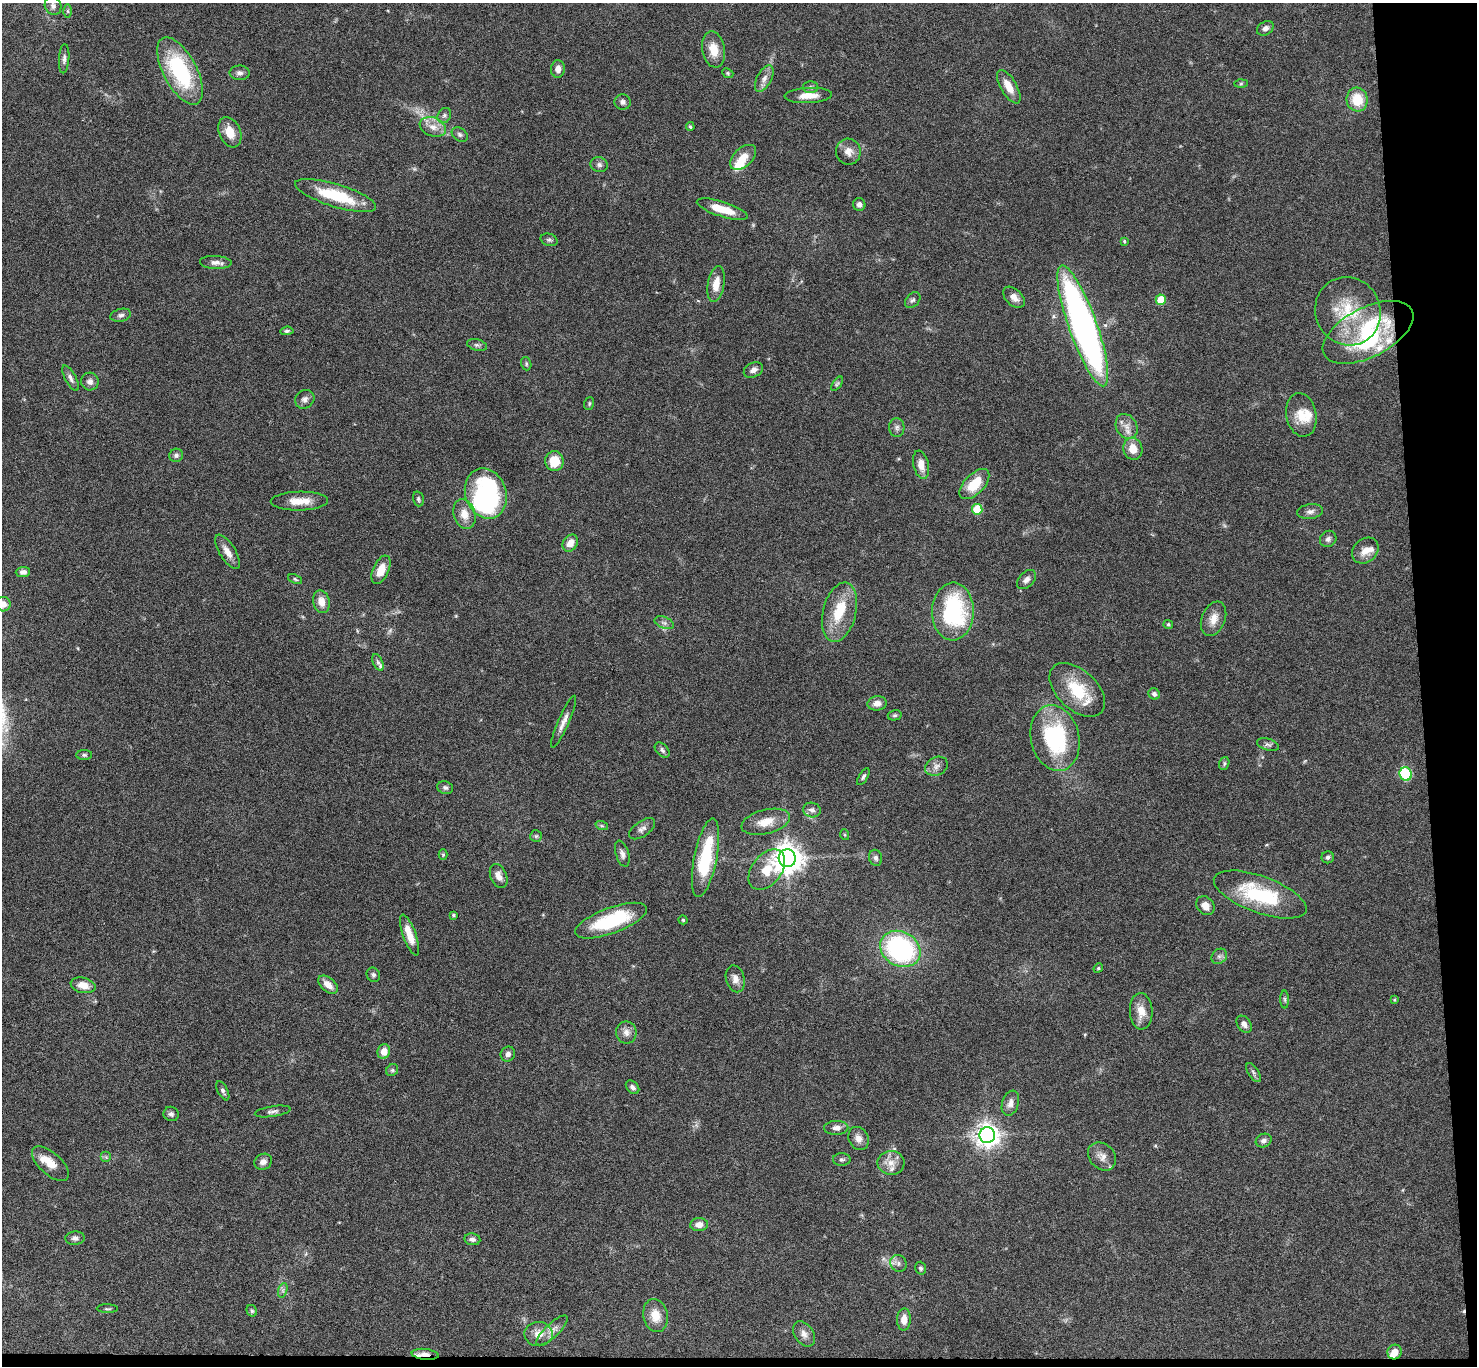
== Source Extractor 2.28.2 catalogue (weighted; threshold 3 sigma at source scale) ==
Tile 9 of 3 x 3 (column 3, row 3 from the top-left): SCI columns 2953-4427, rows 182-1545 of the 4427 x 4397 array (HDU 1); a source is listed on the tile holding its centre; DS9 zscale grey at full resolution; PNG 1479 x 1368 px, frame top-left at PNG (2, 3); each listed source drawn as its Kron ellipse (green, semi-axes under 4 px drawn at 4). Shown black and unused: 5% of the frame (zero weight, under 4 of 8 exposures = <1% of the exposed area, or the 3 px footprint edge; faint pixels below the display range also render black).
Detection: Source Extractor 2.28.2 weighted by HDU 2 'WHT'; one run over the whole footprint, this tile lists its part. Background 0.0434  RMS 0.0035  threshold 0.0145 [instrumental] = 3 sigma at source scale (4.09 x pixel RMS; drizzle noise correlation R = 1.36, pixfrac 0.8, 0.05/0.05 arcsec/px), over >= 5 px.
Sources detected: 174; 1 too faint to see at this stretch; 4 inside a brighter object's white glare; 2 cosmic-ray / hot-pixel residue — neither listed nor drawn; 10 inside a brighter listed object's ellipse — not listed separately; the other 157 listed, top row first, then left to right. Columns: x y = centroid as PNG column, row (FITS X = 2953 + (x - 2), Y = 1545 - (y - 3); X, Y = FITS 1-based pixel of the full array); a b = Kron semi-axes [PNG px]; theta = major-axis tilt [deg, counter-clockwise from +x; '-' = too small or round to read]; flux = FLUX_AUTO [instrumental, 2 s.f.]
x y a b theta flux
53 6 9 8 - 1.6
68 11 6 4 -89 0.5
1265 28 9 6 32 1.4
714 49 18 11 -79 5.3
64 59 14 5 86 1.3
558 69 8 7 - 2
180 71 37 16 -62 31
240 73 10 7 -2 1.3
728 73 6 4 -23 0.46
764 79 14 7 62 2.1
1241 84 6 4 1 0.48
810 87 8 6 -1 0.89
1009 87 19 8 -60 4.5
808 95 24 7 3 4.4
1357 99 12 10 -82 8.5
623 102 8 7 - 1.1
444 116 8 6 59 0.88
433 127 13 9 -21 3.1
690 127 4 4 - 0.55
230 132 16 10 -67 4.9
460 135 8 6 -35 0.87
848 152 13 12 - 3
743 157 15 9 44 4.7
599 165 9 7 -16 1.1
336 195 42 11 -17 17
859 204 6 6 - 1.1
722 209 26 7 -17 7.2
549 240 8 6 -18 0.77
1124 241 3 3 - 0.41
216 262 16 6 -2 1.9
716 284 18 8 79 4.4
1014 297 13 8 -44 2.4
913 300 9 6 48 0.93
1161 300 5 5 - 8.6
1348 311 34 32 -62 17
121 315 10 6 12 1.1
1083 326 64 14 -70 180
287 331 7 4 6 0.67
1368 332 49 24 27 26
477 345 10 5 -15 0.93
526 364 7 5 -72 0.55
753 370 10 7 26 1.6
70 378 14 5 -61 1.3
90 381 9 9 - 1.5
837 384 8 4 54 0.55
305 399 10 9 - 1.5
589 403 6 5 - 0.5
1301 415 22 15 -79 6
1127 427 13 10 -62 2.9
897 428 9 7 -86 1.2
1133 449 11 9 -81 4.5
176 455 7 6 - 1.1
554 461 10 9 - 7.3
921 465 14 7 -78 3.6
974 484 19 10 46 8.6
486 494 25 20 -71 42
418 499 7 5 -74 0.68
299 501 29 9 1 5.6
977 509 5 5 - 13
1310 512 13 7 8 1.4
464 514 15 10 -72 4
1328 539 8 8 - 1.2
570 543 9 7 55 3.1
1365 551 14 11 41 3.4
228 552 20 8 -58 3.1
381 570 15 8 65 5
23 572 7 5 3 1.2
295 579 7 4 -24 0.53
1026 580 11 7 45 1.6
321 602 11 8 -76 3.5
3 604 7 7 - 2.1
953 611 29 21 89 39
840 612 30 16 76 12
1213 619 18 11 68 3.7
664 623 10 6 -21 1.1
1168 624 5 4 - 0.57
378 662 9 4 -65 0.83
1077 690 33 20 -43 14
1154 694 6 5 - 1.1
877 703 9 7 6 2.2
895 715 7 5 14 0.6
564 722 28 5 66 2.5
1055 738 33 24 -77 34
1268 745 11 6 -17 1
662 750 9 6 -47 0.87
84 755 8 5 0 0.61
1224 763 6 5 - 0.58
936 766 12 9 26 1.9
1406 774 7 6 - 21
863 777 9 4 59 0.73
445 788 8 6 -15 0.94
812 810 9 7 -13 1.4
766 822 25 12 14 5.6
602 826 6 4 -18 0.51
642 829 15 7 35 1.6
845 835 5 3 - 0.35
536 836 6 5 - 0.54
622 854 13 6 -72 1.5
443 855 5 4 - 0.42
1328 857 6 6 - 0.73
705 858 40 11 79 21
787 858 9 8 - 490
876 858 8 6 -75 0.99
767 870 23 14 52 9.5
499 876 13 8 -67 2.3
1260 895 49 18 -20 26
1205 906 10 8 -50 2.6
453 915 4 4 - 0.46
683 920 4 4 - 0.41
611 921 38 12 20 22
410 935 21 6 -70 4.8
900 949 21 17 -30 53
1219 956 8 7 - 1
1098 968 5 4 - 0.43
373 975 7 6 - 0.96
735 979 14 9 -75 2.2
83 985 12 7 -12 3.4
328 985 11 7 -40 3
1285 999 9 4 -89 0.66
1394 1000 4 3 - 0.37
1141 1011 18 11 -87 4.5
1244 1024 9 6 -55 1.6
626 1032 11 10 - 2.1
384 1051 7 6 - 3.2
508 1054 8 7 - 1.2
392 1070 6 5 - 0.66
1253 1073 11 5 -58 0.92
632 1087 8 5 -46 1
223 1091 10 5 -62 0.86
1010 1103 13 8 71 2.2
273 1111 18 5 8 1.3
171 1114 8 7 - 0.98
836 1128 12 7 2 1.7
987 1135 8 8 - 300
858 1138 12 9 -61 2.3
1264 1140 8 6 19 1.3
1102 1156 15 12 -46 2.8
106 1157 5 5 - 0.59
842 1160 9 6 0 0.81
263 1162 9 7 33 1.8
891 1163 13 12 - 3.4
50 1164 23 11 -42 4.7
699 1225 9 6 4 2.6
75 1238 10 6 4 1.2
472 1239 8 6 -8 1.2
898 1263 9 8 - 1.4
921 1268 6 5 - 0.72
283 1290 7 4 72 0.79
107 1309 10 3 -1 0.5
252 1311 6 5 - 0.63
655 1316 16 12 -79 4.9
904 1320 11 6 88 3
552 1330 20 7 44 2.5
538 1334 14 12 -2 3.5
804 1334 14 9 -56 2.2
1395 1352 7 7 - 6.3
425 1354 13 5 -6 2.6
Overlapping masked pixels (flux is a lower limit): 1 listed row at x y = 425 1354
Isophote crosses this tile's border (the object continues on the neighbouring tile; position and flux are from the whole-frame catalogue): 1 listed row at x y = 3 604